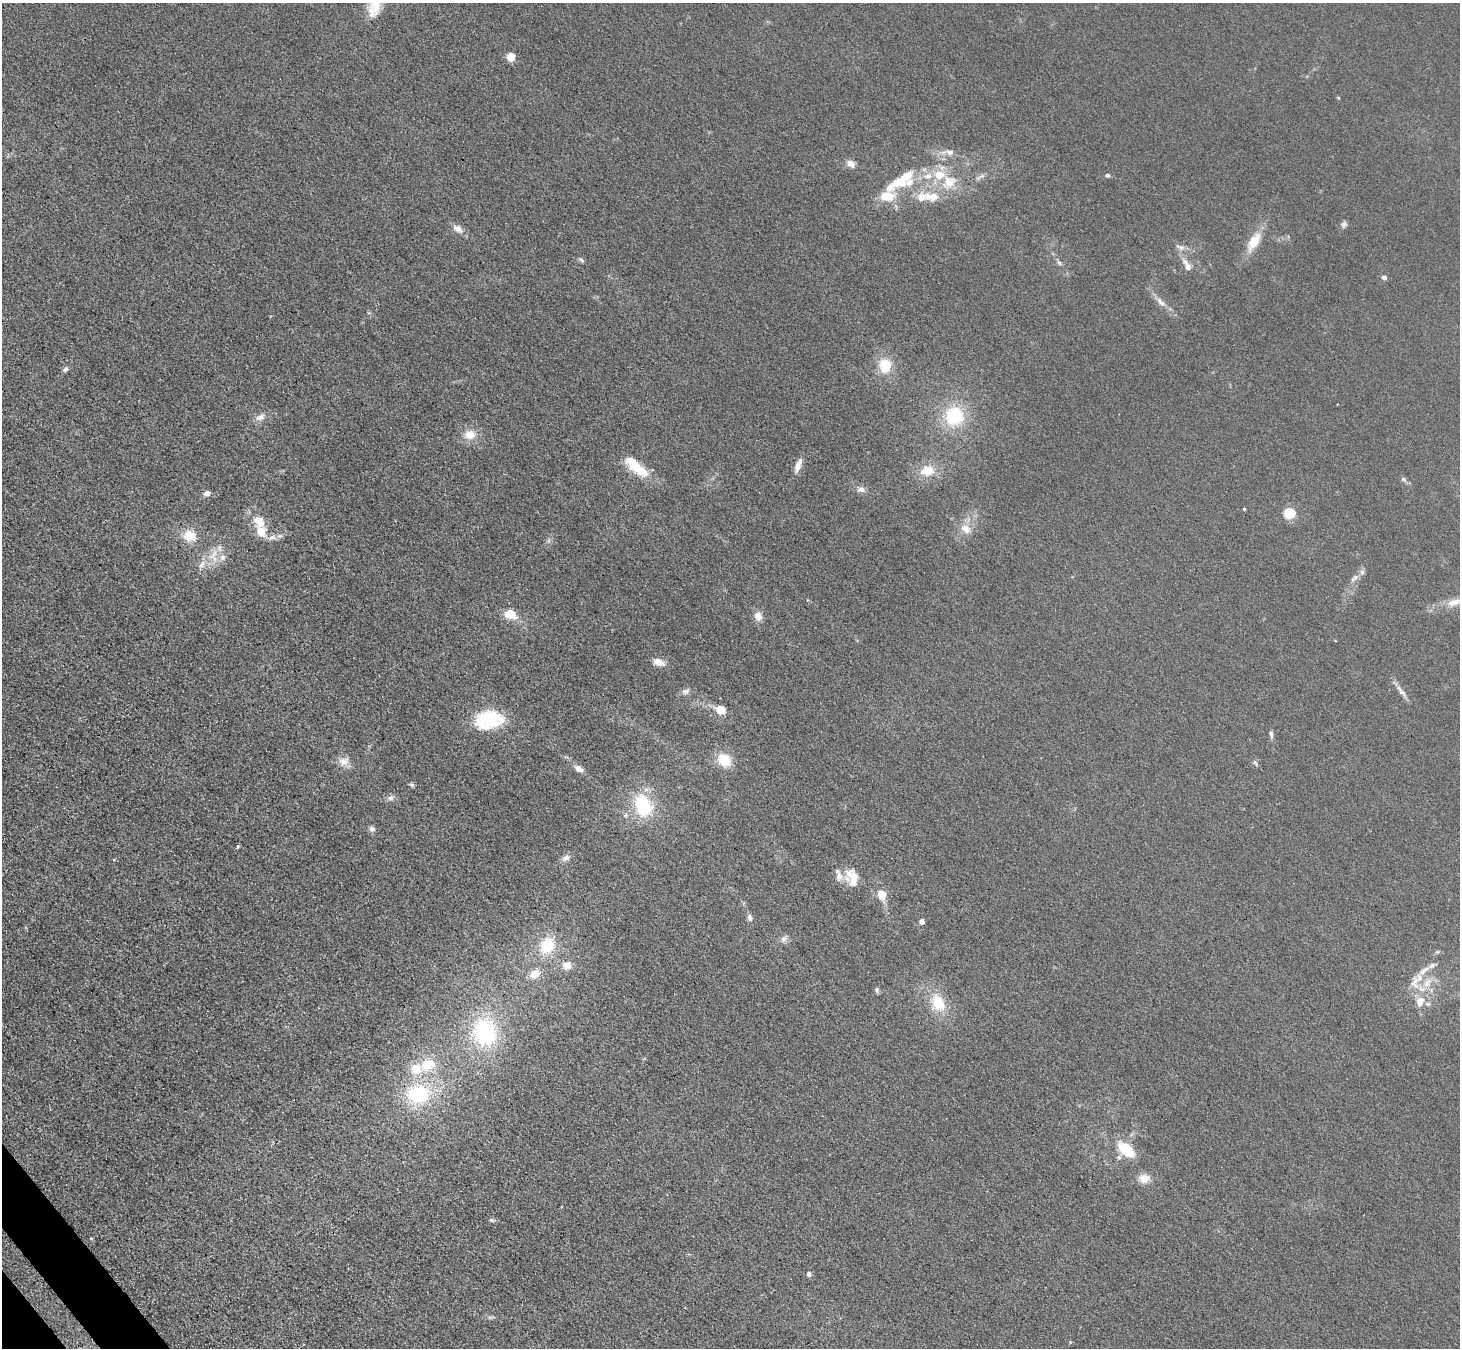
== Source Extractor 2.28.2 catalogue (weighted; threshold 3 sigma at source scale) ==
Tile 7 of 4 x 4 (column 3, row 2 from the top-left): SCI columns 3016-4473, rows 2954-4299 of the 6166 x 6131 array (HDU 1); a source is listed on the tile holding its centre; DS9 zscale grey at full resolution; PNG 1462 x 1350 px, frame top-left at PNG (2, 3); no overlay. Shown black and unused: <1% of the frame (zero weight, under 3 of 4 exposures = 9% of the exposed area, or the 3 px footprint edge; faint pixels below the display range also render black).
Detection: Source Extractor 2.28.2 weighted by HDU 2 'WHT'; one run over the whole footprint, this tile lists its part. Background 0.0318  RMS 0.0067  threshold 0.0304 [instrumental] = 3 sigma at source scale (4.5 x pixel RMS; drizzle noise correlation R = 1.50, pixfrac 1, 0.05/0.05 arcsec/px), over >= 5 px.
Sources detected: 92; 13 inside a brighter listed object's ellipse — not listed separately; the other 79 listed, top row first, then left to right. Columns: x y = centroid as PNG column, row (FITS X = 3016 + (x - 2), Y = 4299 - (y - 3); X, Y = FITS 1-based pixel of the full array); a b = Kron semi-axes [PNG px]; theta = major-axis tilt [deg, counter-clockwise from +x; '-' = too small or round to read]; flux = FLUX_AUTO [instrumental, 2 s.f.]
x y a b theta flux
376 4 25 15 87 13
511 56 5 5 - 21
950 152 10 7 -8 3.2
851 164 11 8 -38 4.1
1107 175 6 5 - 1.1
902 180 40 19 28 30
949 182 22 18 39 18
921 197 16 13 38 8.6
1344 224 10 6 68 1.9
458 228 12 8 -32 4.6
1254 242 25 12 58 14
1180 247 14 5 -22 2.7
582 260 7 5 -40 1.4
1185 262 12 6 -48 3.5
1059 263 8 5 -53 1.4
1384 277 6 5 - 2
1161 302 16 6 -46 4.3
885 365 17 14 -87 16
65 369 8 5 32 1.7
954 416 22 21 - 34
260 417 14 8 24 4.2
470 435 15 11 5 8.9
798 465 17 7 68 5.2
638 468 33 12 -35 20
927 471 16 12 11 12
1403 479 6 5 - 1.3
861 489 10 7 -12 2.9
207 493 6 5 - 5
1244 509 4 3 - 0.65
1289 513 13 11 -6 11
260 522 19 14 -48 11
966 529 15 11 -41 6.8
190 536 15 12 -13 13
272 537 11 6 17 3.4
214 554 20 7 48 7.9
222 557 8 8 - 3.5
1354 578 15 5 42 3.4
1454 602 23 10 17 9.3
510 614 6 5 - 27
758 616 11 9 -68 5.1
658 662 12 7 -24 6.7
685 691 11 8 24 2.8
1401 691 22 5 -51 4
721 709 5 5 - 22
489 718 31 19 -7 33
1271 734 12 5 -82 1.8
724 760 16 13 -42 15
344 761 16 11 8 5.7
579 769 11 7 -36 4.1
412 785 7 5 -5 1.2
391 798 10 7 20 2.5
643 805 25 18 -71 37
626 815 6 4 71 1.1
372 829 7 7 - 2.1
238 847 5 4 - 0.85
566 858 11 7 19 3.1
114 860 3 3 - 1.8
839 875 21 7 -67 5.4
853 880 28 11 88 9.2
881 894 5 5 - 18
750 918 9 6 -78 2.4
922 922 5 5 - 3.1
784 939 9 7 32 2.6
547 945 19 16 69 21
1432 965 9 6 41 2.4
567 966 11 10 - 5.2
535 974 12 9 28 7.3
1415 983 18 12 82 9.2
1427 983 15 10 48 8.5
877 990 7 5 -55 1.5
1420 1002 16 10 73 8.2
938 1003 20 14 -58 19
485 1032 34 28 -84 61
428 1064 21 15 19 16
418 1094 29 24 -4 47
1126 1149 22 13 -40 20
1144 1178 13 11 0 7.1
492 1220 8 3 -31 1.1
809 1274 7 5 -50 1.7
Isophote crosses this tile's border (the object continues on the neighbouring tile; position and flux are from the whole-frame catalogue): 2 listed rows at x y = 376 4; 1454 602